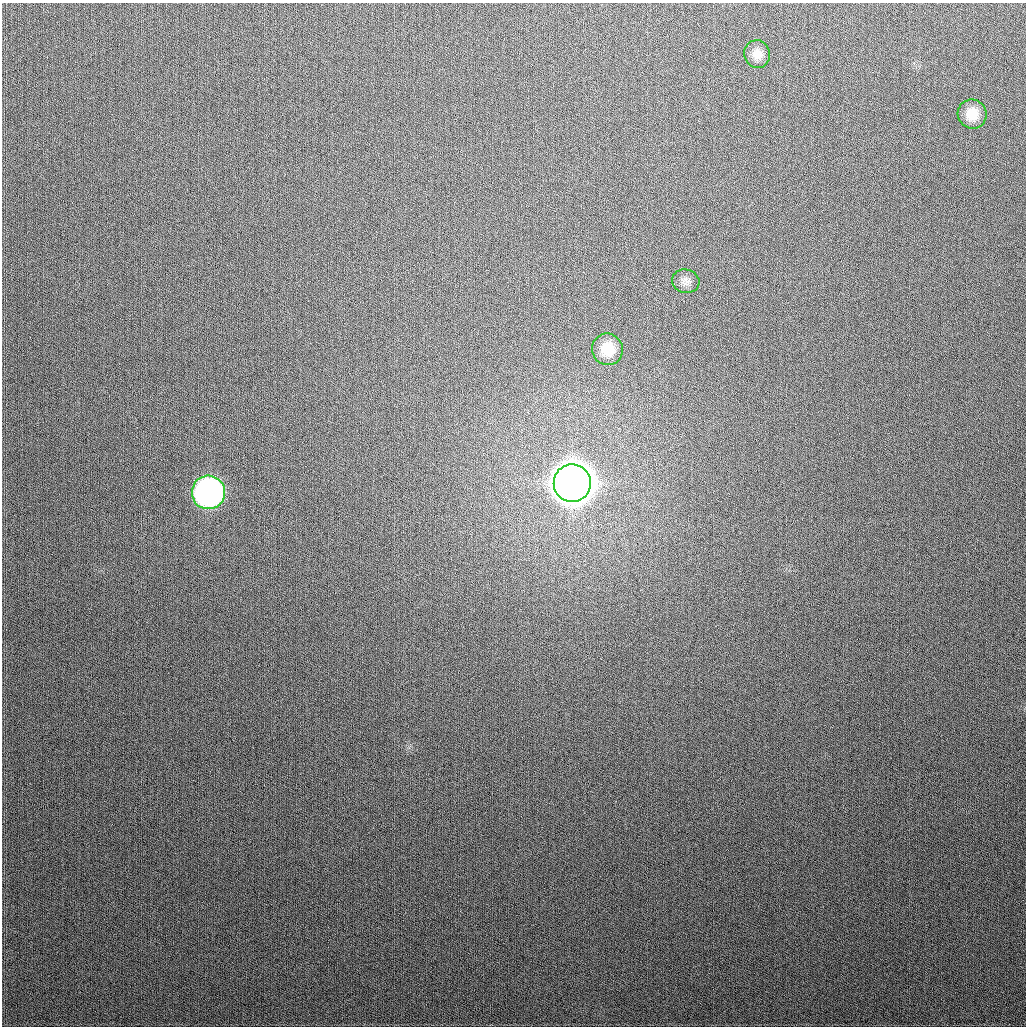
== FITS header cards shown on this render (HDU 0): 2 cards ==
NAXIS1  =                 1024
NAXIS2  =                 1024

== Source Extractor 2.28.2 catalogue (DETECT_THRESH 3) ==
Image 1024 x 1024 px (HDU 0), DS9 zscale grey, 1 PNG px = 1 image px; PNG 1028 x 1028 px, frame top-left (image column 1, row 1024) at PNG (2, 3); each listed source drawn as its Kron ellipse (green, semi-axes under 4 px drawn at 4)
Background 291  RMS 12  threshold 35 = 3 sigma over >= 5 px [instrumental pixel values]
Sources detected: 6; all 6 listed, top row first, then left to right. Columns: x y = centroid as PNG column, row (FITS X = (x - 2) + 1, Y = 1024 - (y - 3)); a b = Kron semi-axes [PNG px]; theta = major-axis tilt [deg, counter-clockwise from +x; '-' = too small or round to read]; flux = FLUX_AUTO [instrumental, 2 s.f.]
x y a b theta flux
757 54 14 12 -70 8.5e+03
972 114 15 14 - 1.5e+04
686 281 14 11 -14 5.2e+03
607 349 16 15 - 1.9e+04
572 483 19 18 - 2.6e+06
208 492 17 16 - 2.9e+05